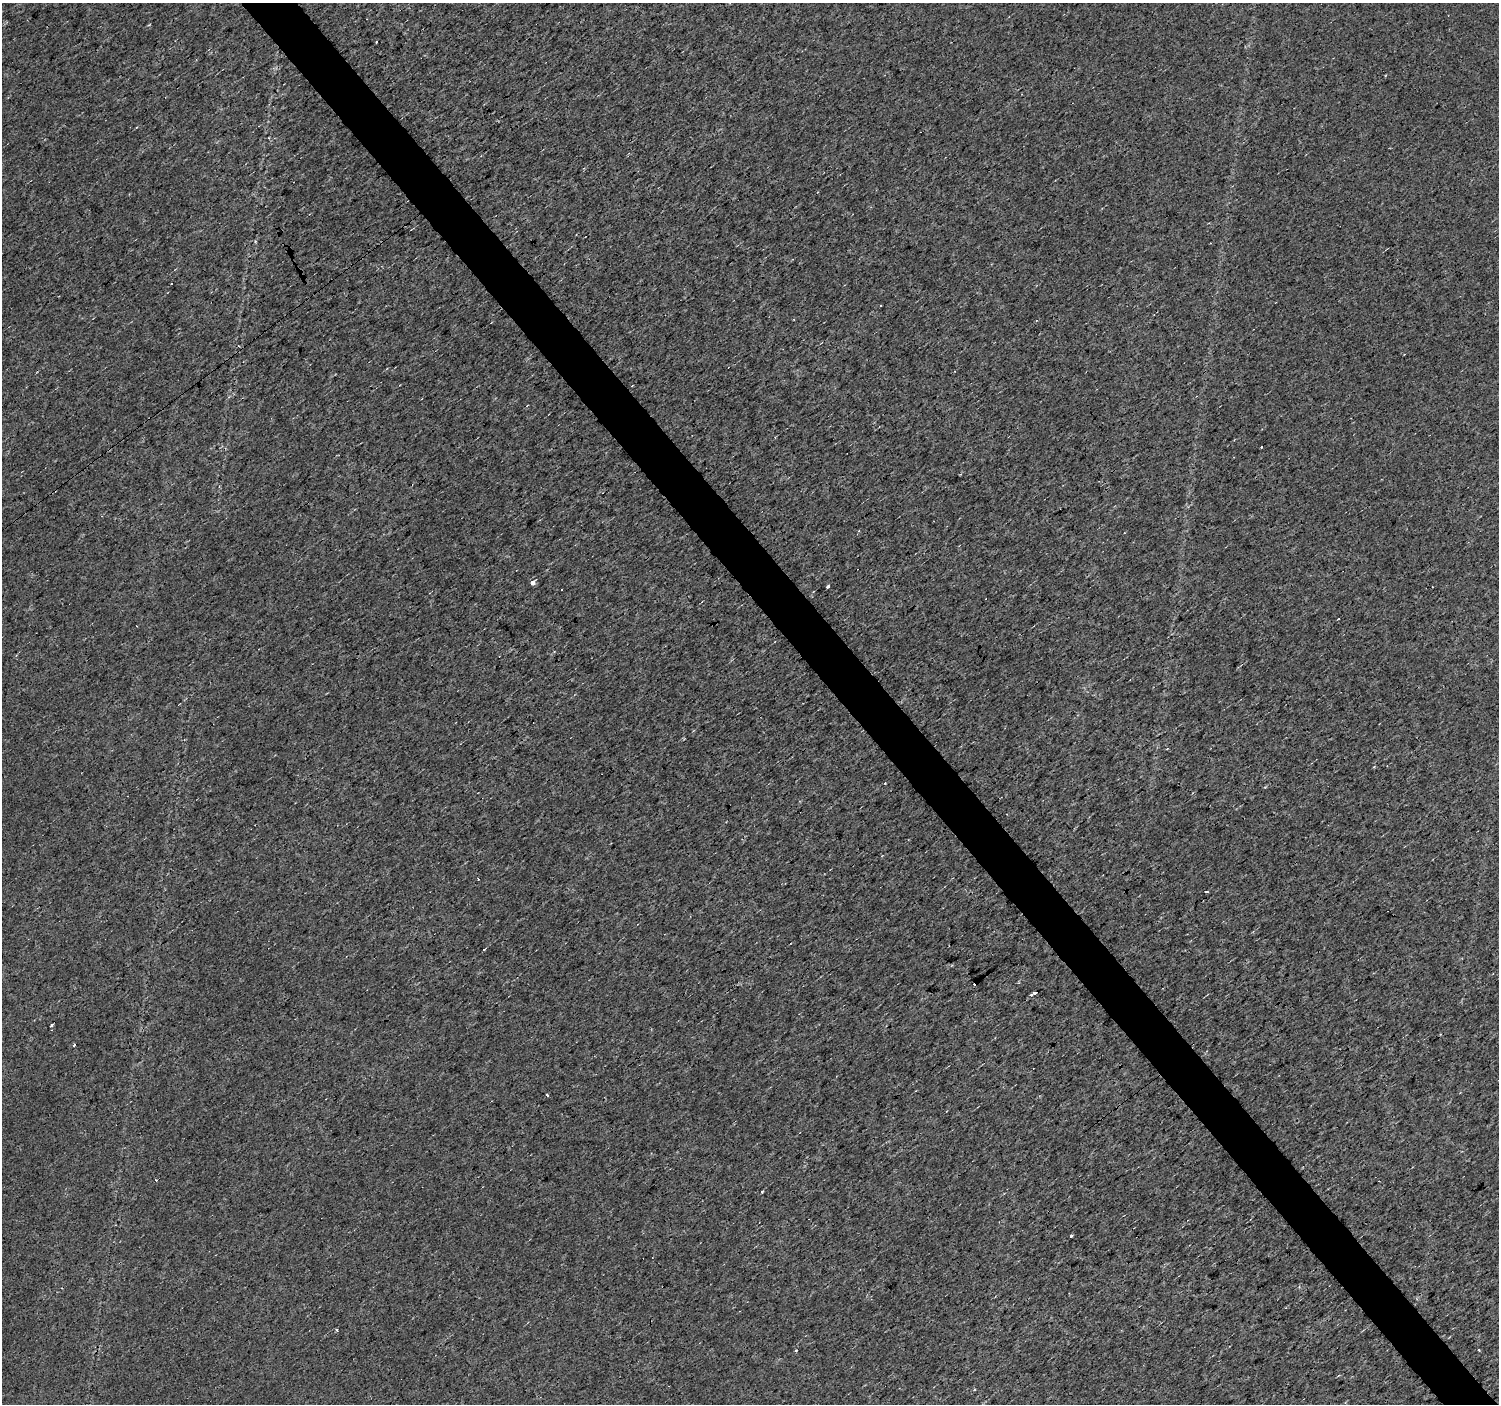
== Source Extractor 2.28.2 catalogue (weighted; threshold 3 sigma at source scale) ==
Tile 6 of 4 x 4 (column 2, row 2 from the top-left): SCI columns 1499-2995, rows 3000-4401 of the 5988 x 5937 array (HDU 1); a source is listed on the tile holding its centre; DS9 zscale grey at full resolution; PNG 1501 x 1406 px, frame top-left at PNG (2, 3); no overlay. Shown black and unused: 4% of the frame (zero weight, under 3 of 4 exposures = <1% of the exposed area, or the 3 px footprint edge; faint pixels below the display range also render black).
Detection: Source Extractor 2.28.2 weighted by HDU 2 'WHT'; one run over the whole footprint, this tile lists its part. Background 0.0136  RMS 0.0034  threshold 0.0151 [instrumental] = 3 sigma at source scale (4.5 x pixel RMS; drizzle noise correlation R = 1.50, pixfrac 1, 0.0396/0.0396 arcsec/px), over >= 5 px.
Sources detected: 26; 11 cosmic-ray / hot-pixel residue — not listed; the other 15 listed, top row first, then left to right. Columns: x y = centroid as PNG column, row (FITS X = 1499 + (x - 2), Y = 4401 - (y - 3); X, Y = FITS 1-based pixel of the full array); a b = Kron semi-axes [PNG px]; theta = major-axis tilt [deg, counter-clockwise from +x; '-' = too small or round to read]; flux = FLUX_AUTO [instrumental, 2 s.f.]
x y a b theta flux
377 42 3 3 - 0.92
881 305 3 2 - 0.62
533 582 3 3 - 55
828 586 4 3 - 2.8
885 783 3 2 - 0.5
1206 892 3 3 - 1.1
484 949 3 3 - 0.66
1035 993 4 3 - 1.8
1031 995 3 3 - 0.7
51 1025 3 3 - 1.2
547 1095 3 2 - 0.61
762 1192 3 3 - 1.1
1071 1236 3 3 - 2.6
336 1330 3 3 - 1.8
796 1350 3 3 - 1.8